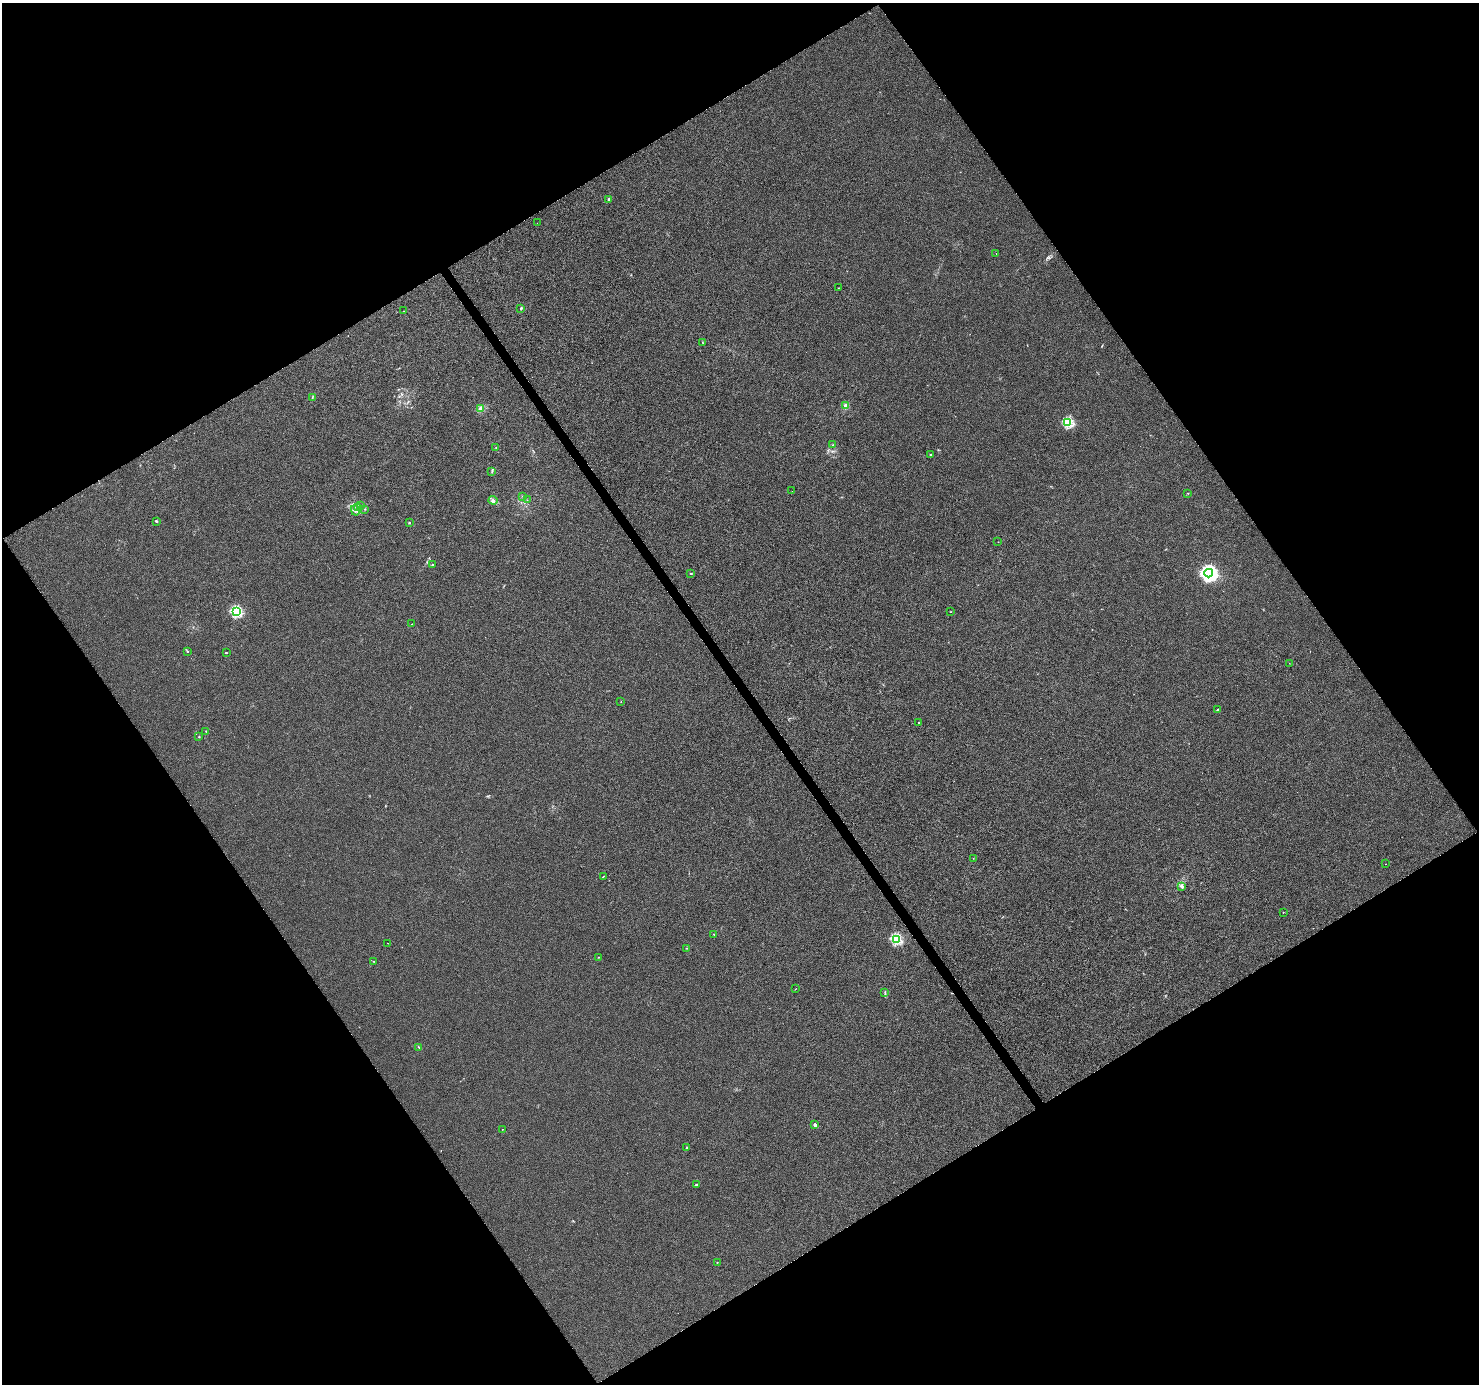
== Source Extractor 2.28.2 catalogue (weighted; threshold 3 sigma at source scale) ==
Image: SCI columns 1-5908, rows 121-5646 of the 5911 x 5828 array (HDU 1 of 3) = the unmasked area's bounding box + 8 px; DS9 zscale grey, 4 x 4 block average (1 PNG px = mean of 4 x 4 image px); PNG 1481 x 1386 px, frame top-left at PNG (2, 3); each listed source drawn as its Kron ellipse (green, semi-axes under 4 px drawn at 4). Shown black and unused: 49% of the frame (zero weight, under 4 of 8 exposures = <1% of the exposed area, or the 3 px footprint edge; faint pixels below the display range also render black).
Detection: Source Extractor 2.28.2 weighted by HDU 2 'WHT'. Background -2.55e-04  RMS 0.0013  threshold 0.00521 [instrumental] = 3 sigma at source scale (4.09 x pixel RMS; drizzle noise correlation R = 1.36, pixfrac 0.8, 0.0396/0.0396 arcsec/px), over >= 5 px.
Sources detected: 62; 1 coinciding with a brighter row at this scale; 1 inside a brighter listed object's ellipse — not listed separately; the other 60 listed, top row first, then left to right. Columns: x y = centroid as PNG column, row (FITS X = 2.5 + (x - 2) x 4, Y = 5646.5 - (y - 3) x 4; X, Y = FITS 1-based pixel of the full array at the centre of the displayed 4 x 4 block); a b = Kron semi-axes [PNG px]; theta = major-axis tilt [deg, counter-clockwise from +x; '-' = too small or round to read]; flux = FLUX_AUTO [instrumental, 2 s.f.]
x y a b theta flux
609 199 3 2 - 1.1
537 223 2 2 - 0.14
996 253 2 2 - 0.12
838 288 2 2 - 0.23
521 308 3 2 - 0.76
404 311 2 2 - 0.14
702 342 2 2 - 0.21
312 397 2 2 - 0.26
846 406 2 2 - 13
481 409 2 2 - 18
1068 422 2 2 - 52
833 445 2 2 - 0.23
496 447 2 2 - 0.25
930 454 2 2 - 0.34
492 471 4 2 - 0.53
792 491 2 2 - 0.092
1188 493 2 2 - 0.39
522 496 2 2 - 0.18
493 500 4 2 - 0.94
527 500 2 2 - 0.14
360 506 2 2 - 0.37
358 508 3 2 - 0.96
365 509 2 2 - 0.28
355 510 5 3 - 1.7
156 521 3 2 - 0.87
409 523 2 2 - 1.2
998 542 2 2 - 0.18
432 564 2 2 - 0.53
1209 573 4 4 - 270
691 574 3 2 - 0.41
236 611 2 2 - 67
950 612 2 2 - 0.21
412 624 2 2 - 0.23
187 651 2 2 - 0.37
226 652 2 2 - 0.34
1289 663 2 2 - 0.1
621 701 2 2 - 0.14
1217 709 3 2 - 0.29
919 723 2 2 - 0.25
206 731 2 2 - 0.25
199 737 2 2 - 0.31
973 858 2 2 - 0.24
1386 864 2 2 - 0.22
603 876 2 2 - 0.45
1182 886 4 3 - 1.5
1283 912 2 2 - 0.31
714 934 2 2 - 0.39
896 939 2 2 - 58
388 943 2 2 - 0.17
686 948 2 2 - 0.27
598 957 2 2 - 0.39
374 961 2 2 - 0.2
795 989 2 2 - 0.17
885 992 4 2 - 0.47
419 1047 3 2 - 0.43
815 1125 3 2 - 1.6
502 1129 2 2 - 0.17
687 1147 2 2 - 0.31
696 1184 2 2 - 0.45
717 1262 2 2 - 0.23
Diffuse or blended objects may show on this block-average render without a row.